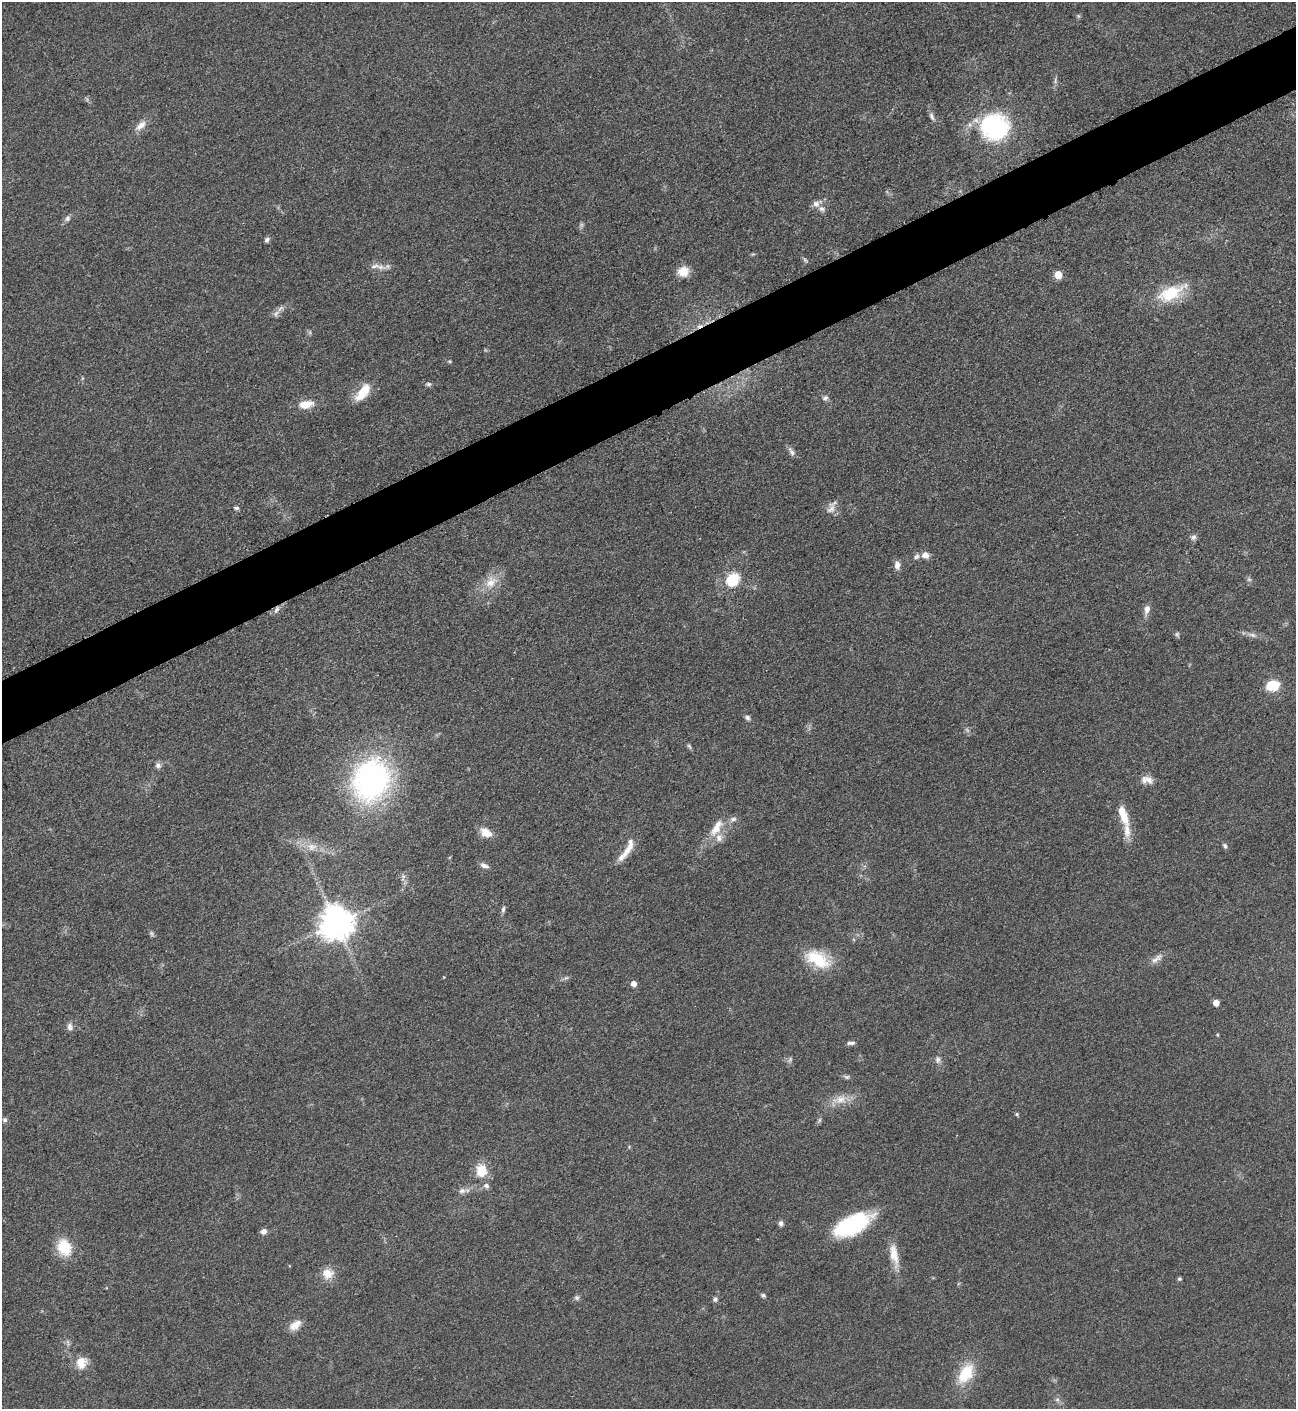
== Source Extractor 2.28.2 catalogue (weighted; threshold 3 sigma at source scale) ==
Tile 10 of 4 x 4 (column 2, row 3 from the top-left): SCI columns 1456-2749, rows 1415-2821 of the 5635 x 5645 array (HDU 1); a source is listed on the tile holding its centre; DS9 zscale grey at full resolution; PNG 1298 x 1411 px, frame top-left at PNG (2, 2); no overlay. Shown black and unused: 4% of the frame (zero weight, under 3 of 5 exposures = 1% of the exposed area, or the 3 px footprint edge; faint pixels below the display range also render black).
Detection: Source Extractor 2.28.2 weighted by HDU 2 'WHT'; one run over the whole footprint, this tile lists its part. Background 0.0916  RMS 0.0067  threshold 0.0302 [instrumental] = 3 sigma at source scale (4.5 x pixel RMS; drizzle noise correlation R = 1.50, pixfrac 1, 0.05/0.05 arcsec/px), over >= 5 px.
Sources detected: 85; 3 too faint to see at this stretch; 1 inside a brighter object's white glare — not listed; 6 inside a brighter listed object's ellipse — not listed separately; the other 75 listed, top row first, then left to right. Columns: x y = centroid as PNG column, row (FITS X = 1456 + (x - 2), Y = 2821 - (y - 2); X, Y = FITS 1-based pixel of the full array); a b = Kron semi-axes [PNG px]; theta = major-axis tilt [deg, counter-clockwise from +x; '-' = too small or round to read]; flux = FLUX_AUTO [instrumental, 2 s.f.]
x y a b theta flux
1078 16 5 5 - 1
932 116 11 6 -69 2.4
141 125 17 8 42 5.3
995 127 26 24 -24 92
816 204 9 8 - 3.4
67 218 8 7 - 2.1
267 240 7 5 35 1.7
805 260 7 4 -45 1.1
375 266 15 5 11 3.6
683 271 12 11 - 9.1
1058 275 5 5 - 15
1171 293 40 17 26 28
276 313 12 4 42 2.6
429 384 7 5 -2 1.4
363 392 23 10 52 15
825 398 8 6 36 1.9
306 404 18 9 10 9.7
792 452 13 6 -56 2.6
236 508 6 5 - 1.4
831 509 16 10 63 4.8
1193 537 8 6 17 2
925 555 9 8 - 4.3
916 556 9 6 32 2
897 565 10 7 -89 3.9
733 580 12 10 50 24
490 582 16 13 51 9.8
1147 609 11 7 76 4
276 610 9 5 63 2.1
1177 634 7 5 -63 1.2
1252 635 10 5 -24 2.4
1271 686 6 5 - 28
747 717 7 6 - 1.9
689 746 8 4 -54 1.3
158 765 8 8 - 2.3
371 780 41 34 67 170
1149 780 14 9 -51 4.4
1123 815 27 9 -70 13
733 819 9 6 15 2.5
716 828 26 10 60 12
486 833 15 10 -32 7.7
1225 846 7 5 -59 1.4
311 847 12 11 - 6.4
628 849 28 9 55 8.4
484 865 11 5 -19 2.8
503 909 10 5 72 1.7
336 923 10 10 - 1300
152 933 8 3 -71 1.2
817 959 32 17 -29 27
1156 959 18 7 36 4.2
634 984 5 5 - 4.2
1216 1003 5 5 - 6.6
70 1027 11 7 -83 2.7
851 1043 11 4 2 2
938 1060 10 7 -89 2.5
847 1077 7 5 0 1.4
840 1099 20 11 6 9
1017 1114 5 5 - 0.96
5 1120 7 6 - 1.6
481 1170 16 13 -86 13
486 1186 7 6 - 2.3
462 1191 9 8 - 2.9
781 1223 7 5 81 2.1
852 1225 36 17 27 65
264 1231 7 6 - 3
64 1247 17 13 -68 21
894 1254 28 10 -78 11
328 1274 16 14 0 8.2
1179 1279 5 4 - 1.1
763 1295 6 5 - 1.1
577 1298 7 6 - 1.6
715 1299 6 6 - 1.6
295 1325 17 9 36 6.4
81 1363 15 13 72 8.8
966 1373 28 16 59 22
1057 1400 7 6 - 1.7
Overlapping masked pixels (flux is a lower limit): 1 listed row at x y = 276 610